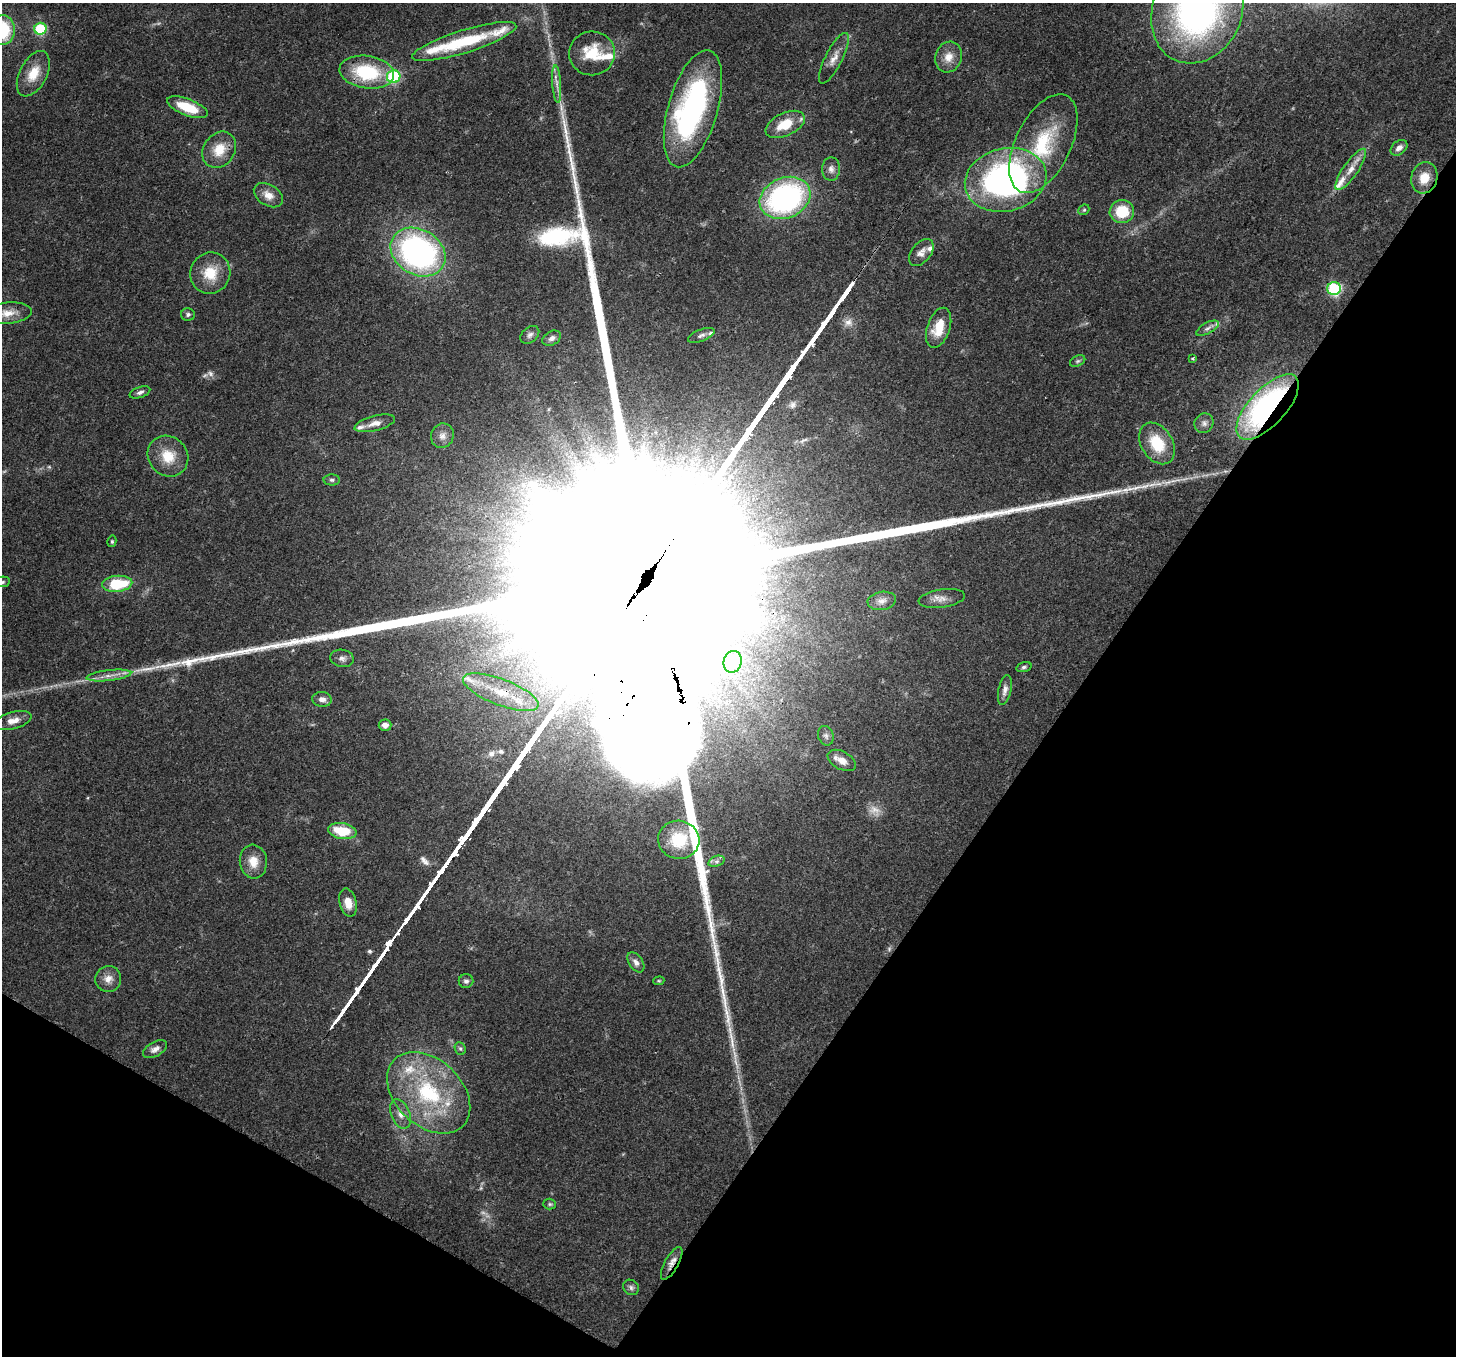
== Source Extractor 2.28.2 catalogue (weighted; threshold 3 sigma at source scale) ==
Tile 15 of 4 x 4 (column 3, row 4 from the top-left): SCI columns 2983-4436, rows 355-1708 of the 5960 x 6058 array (HDU 1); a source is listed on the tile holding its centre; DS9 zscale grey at full resolution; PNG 1458 x 1358 px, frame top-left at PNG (2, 3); each listed source drawn as its Kron ellipse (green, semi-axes under 4 px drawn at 4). Shown black and unused: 32% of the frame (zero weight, under 3 of 4 exposures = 8% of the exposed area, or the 3 px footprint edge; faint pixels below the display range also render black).
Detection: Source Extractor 2.28.2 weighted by HDU 2 'WHT'; one run over the whole footprint, this tile lists its part. Background 0.0595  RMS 0.0035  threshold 0.0158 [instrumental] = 3 sigma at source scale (4.5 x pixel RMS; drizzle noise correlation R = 1.50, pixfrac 1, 0.0396/0.0396 arcsec/px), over >= 5 px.
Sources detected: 101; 7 too faint to see at this stretch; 3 inside a brighter object's white glare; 2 long thin detections or spike segments (spike, bleed or trail) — neither listed nor drawn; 11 inside a brighter listed object's ellipse — not listed separately; the other 78 listed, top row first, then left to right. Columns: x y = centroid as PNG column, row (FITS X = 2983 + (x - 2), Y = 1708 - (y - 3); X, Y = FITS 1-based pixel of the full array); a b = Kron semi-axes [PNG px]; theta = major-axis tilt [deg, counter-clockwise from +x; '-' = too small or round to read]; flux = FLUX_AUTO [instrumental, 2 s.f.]
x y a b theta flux
1197 11 54 44 65 150
40 29 6 6 - 26
2 30 15 13 85 23
464 41 54 11 17 23
592 53 23 22 - 12
948 57 15 13 71 4.5
834 58 28 8 63 3.9
367 72 27 16 -8 23
33 74 24 13 63 7.6
394 77 7 6 - 33
557 84 19 4 -86 2.4
187 107 21 8 -21 11
693 109 60 25 74 72
785 124 21 11 25 8.8
1043 144 53 27 64 28
1399 148 9 6 39 2
219 150 19 15 54 7.8
831 169 12 9 89 2
1351 169 24 7 55 4.5
1424 178 16 13 72 6
1006 180 41 31 14 120
268 195 16 10 -32 3.5
785 198 26 20 22 85
1084 210 6 5 - 0.52
1122 211 12 11 - 11
418 252 29 22 -31 110
921 253 15 9 50 2.5
210 273 21 20 - 9.3
1334 288 7 6 - 45
8 313 24 10 5 4.8
188 314 7 6 - 0.88
939 328 21 11 71 8.4
1207 328 12 5 29 1.4
530 335 11 7 40 1.4
701 335 14 6 21 1.5
552 338 10 7 28 1.6
1193 358 3 3 - 0.46
1078 361 8 5 27 0.72
140 392 11 5 19 1.2
1268 407 41 18 47 100
375 423 21 7 14 3.1
1204 423 10 9 - 1.7
442 436 12 11 - 2.5
1157 443 22 15 -58 13
168 456 21 19 -47 9
332 480 8 5 -1 0.87
112 541 6 4 77 0.52
2 582 8 5 10 0.78
117 584 15 8 6 18
942 598 23 9 8 3.3
882 601 14 9 9 2.3
342 658 12 8 -9 1.8
733 662 11 9 74 2.2
1024 667 8 4 15 0.7
109 676 22 5 6 3
1005 690 15 6 78 2
501 692 40 13 -21 15
322 699 9 7 -7 2.1
13 721 19 8 15 3.4
385 725 6 5 - 2
826 736 10 7 -72 1.3
842 760 15 9 -28 3.2
342 831 14 8 -9 11
679 840 21 19 -9 13
716 861 8 5 19 1
253 862 17 13 -84 5.4
348 903 14 8 -76 4.3
636 962 11 7 -56 1.9
108 979 13 13 - 3.3
466 981 7 7 - 1.1
659 981 5 4 - 0.43
155 1049 13 7 30 2
460 1049 7 5 -68 0.69
429 1093 48 33 -43 39
400 1114 15 9 -67 3
550 1204 6 5 - 0.63
672 1263 18 7 61 2.6
631 1287 8 7 - 1.1
Overlapping masked pixels (flux is a lower limit): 4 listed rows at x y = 367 72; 1268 407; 501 692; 672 1263
Isophote crosses this tile's border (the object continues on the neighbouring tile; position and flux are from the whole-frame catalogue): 4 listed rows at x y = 1197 11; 2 30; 8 313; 2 582